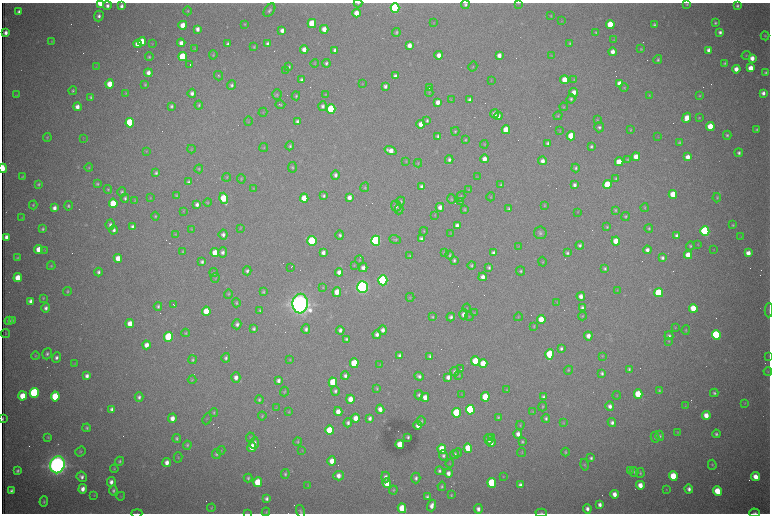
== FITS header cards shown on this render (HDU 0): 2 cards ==
NAXIS1  =                 1536 /fastest changing axis
NAXIS2  =                 1023 /next to fastest changing axis

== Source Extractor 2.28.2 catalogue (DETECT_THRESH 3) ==
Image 1536 x 1023 px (HDU 0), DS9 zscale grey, zoomed out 1/2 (1 PNG px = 2 x 2 image px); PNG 772 x 516 px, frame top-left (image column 1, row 1022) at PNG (2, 3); each listed source drawn as its Kron ellipse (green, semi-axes under 4 px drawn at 4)
Background 2950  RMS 33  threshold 100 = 3 sigma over >= 5 px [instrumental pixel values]
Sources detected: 616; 107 cannot appear on this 1/2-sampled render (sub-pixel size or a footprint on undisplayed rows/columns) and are neither listed nor drawn; of the other 509, the 500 brightest by FLUX_AUTO listed and drawn (9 fainter detections omitted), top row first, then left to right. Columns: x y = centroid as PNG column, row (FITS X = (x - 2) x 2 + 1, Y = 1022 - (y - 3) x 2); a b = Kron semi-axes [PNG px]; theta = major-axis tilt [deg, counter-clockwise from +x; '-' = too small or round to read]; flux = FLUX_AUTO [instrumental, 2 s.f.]
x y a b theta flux
100 3 4 3 - 1.9e+05
358 3 4 3 - 6.9e+03
519 3 3 2 - 3.5e+03
465 4 4 4 - 1.6e+04
687 4 4 4 - 8.7e+03
107 6 4 4 - 2.8e+04
121 6 4 3 - 2.6e+04
737 6 4 4 - 1.5e+04
395 8 5 4 - 1.1e+06
269 10 7 5 53 1.9e+04
19 11 3 3 - 2.2e+04
188 11 4 3 - 7.5e+03
357 13 4 4 - 8.4e+04
99 16 5 4 - 2.4e+04
551 16 4 3 - 5.3e+03
562 21 3 2 - 3.2e+03
312 23 4 4 - 2.8e+05
434 23 4 3 - 4.6e+03
715 23 4 3 - 1.2e+04
245 24 3 3 - 6.4e+03
610 24 4 4 - 2.0e+05
183 25 4 4 - 1.1e+05
654 25 3 3 - 1.4e+04
197 29 4 3 - 3.4e+04
324 29 4 4 - 6.6e+04
282 30 4 4 - 3.5e+04
396 32 4 3 - 1.1e+04
596 32 3 3 - 8.9e+03
720 32 4 4 - 2.4e+04
6 33 4 3 - 3.7e+04
765 36 4 4 - 8.0e+03
614 40 4 3 - 4.6e+03
51 41 3 2 - 5.1e+03
142 41 4 4 - 1.3e+05
181 43 4 4 - 4.0e+04
570 43 3 3 - 7.9e+03
138 44 4 4 - 7.3e+04
152 44 3 2 - 3.2e+03
228 44 4 3 - 1.8e+04
268 44 4 3 - 2.3e+04
409 46 4 4 - 5.3e+04
254 47 2 2 - 6.9e+03
195 48 4 3 - 4.8e+03
304 49 4 4 - 5.0e+04
641 49 4 4 - 7.7e+03
335 50 4 3 - 2.7e+04
709 50 4 3 - 3.6e+04
612 52 4 4 - 4.7e+04
213 55 5 4 - 7.7e+03
439 55 4 4 - 5.0e+04
499 55 4 3 - 4.3e+04
746 55 4 4 - 6.5e+03
551 56 4 3 - 4.0e+03
149 57 4 3 - 9.0e+03
182 57 4 4 - 3.0e+05
752 58 4 4 - 5.8e+04
658 60 4 3 - 1.3e+04
314 63 4 3 - 5.3e+03
326 63 4 4 - 1.6e+04
725 63 4 4 - 9.5e+03
190 65 2 1 - 2.0e+05
96 67 3 3 - 4.2e+03
289 67 4 3 - 1.0e+04
473 67 5 3 - 5.3e+03
751 68 4 4 - 9.4e+04
736 69 4 4 - 5.9e+04
285 71 3 2 - 5.7e+03
148 73 4 4 - 4.1e+04
766 73 3 3 - 1.3e+04
219 76 5 4 - 8.4e+03
395 76 4 3 - 2.4e+04
302 80 3 3 - 1.7e+04
491 80 3 2 - 3.1e+03
564 80 4 4 - 1.1e+05
574 80 4 3 - 5.7e+03
619 83 4 4 - 6.5e+04
109 84 4 4 - 1.1e+05
362 84 4 3 - 4.1e+03
145 85 4 3 - 8.7e+03
231 85 5 4 - 1.8e+04
385 86 4 3 - 2.5e+04
429 87 4 3 - 1.9e+04
624 88 4 4 - 7.6e+03
73 91 4 4 - 1.1e+04
429 92 5 3 - 6.3e+03
574 92 4 4 - 5.6e+04
126 93 4 3 - 6.8e+03
192 93 4 4 - 2.7e+04
763 93 4 3 - 2.9e+04
16 95 4 2 - 4.0e+03
277 95 5 4 - 1.0e+04
326 95 3 3 - 4.3e+03
649 95 4 3 - 4.8e+03
296 96 4 3 - 1.0e+04
700 96 3 3 - 7.5e+03
91 97 4 3 - 1.1e+04
571 99 5 4 - 1.4e+04
451 100 3 3 - 3.9e+03
470 100 4 3 - 2.2e+04
438 102 4 3 - 4.8e+04
280 104 5 3 - 8.3e+03
199 105 4 3 - 1.1e+04
171 106 3 3 - 1.4e+04
323 106 5 4 - 2.2e+04
77 107 4 4 - 4.4e+04
564 107 4 3 - 6.3e+03
331 109 5 4 - 5.9e+05
263 112 4 2 - 4.9e+03
494 114 4 4 - 3.3e+04
498 116 4 4 - 3.2e+04
558 116 5 3 - 7.3e+03
687 118 5 4 - 9.3e+04
699 118 3 3 - 5.7e+03
597 120 4 3 - 7.2e+03
248 121 4 2 - 4.3e+03
427 121 4 4 - 1.2e+04
297 122 4 3 - 1.8e+04
130 123 5 4 - 6.1e+05
421 124 4 4 - 6.3e+04
710 126 4 4 - 1.6e+05
599 127 5 5 - 1.8e+04
506 130 4 4 - 1.4e+05
630 130 4 3 - 6.9e+03
756 130 3 3 - 8.6e+03
455 131 4 4 - 9.4e+03
560 131 3 3 - 4.7e+03
727 135 4 4 - 1.4e+04
438 136 4 3 - 1.9e+04
571 136 4 4 - 2.3e+05
658 137 3 3 - 4.1e+03
47 138 4 4 - 7.5e+03
83 138 3 2 - 3.5e+03
465 140 4 3 - 6.9e+03
548 143 4 3 - 2.1e+04
679 143 4 3 - 1.0e+04
484 144 4 3 - 5.6e+03
290 146 4 4 - 1.3e+04
591 146 4 3 - 1.4e+04
264 148 4 4 - 7.2e+03
191 149 4 3 - 5.7e+03
146 151 3 3 - 4.3e+03
390 151 6 4 -20 7.0e+04
739 153 4 4 - 1.7e+04
636 157 4 4 - 1.0e+05
688 157 4 4 - 5.3e+04
484 159 4 4 - 5.2e+04
628 159 4 3 - 7.0e+03
449 160 4 4 - 1.8e+04
406 161 4 4 - 6.0e+03
543 161 4 4 - 3.9e+04
619 162 4 4 - 1.4e+05
418 163 4 3 - 5.5e+03
292 167 5 4 - 1.1e+04
3 168 5 2 - 3.1e+05
89 168 4 4 - 6.9e+03
576 168 4 4 - 1.4e+04
199 169 4 3 - 8.0e+03
156 173 4 3 - 1.5e+04
335 175 5 4 - 2.3e+04
22 177 3 3 - 7.6e+03
227 177 4 4 - 8.7e+03
477 177 4 3 - 4.1e+03
616 178 3 3 - 1.0e+04
241 179 4 4 - 7.3e+03
189 182 4 3 - 1.4e+04
39 184 3 3 - 1.1e+04
97 184 4 4 - 1.0e+04
501 185 3 3 - 8.0e+03
574 185 4 4 - 2.3e+04
607 185 4 4 - 3.0e+05
422 186 4 3 - 2.3e+04
365 187 5 4 - 8.7e+03
253 188 3 3 - 4.9e+03
108 189 4 4 - 8.6e+03
469 190 4 3 - 6.7e+03
122 192 4 4 - 1.3e+04
673 194 4 4 - 1.8e+05
176 195 4 3 - 8.4e+03
323 196 4 3 - 1.5e+04
461 196 5 3 - 9.8e+03
491 197 4 3 - 6.2e+03
125 198 4 4 - 1.5e+04
150 198 4 3 - 4.3e+03
224 198 5 4 - 2.6e+05
304 198 4 4 - 1.3e+05
349 198 4 3 - 4.6e+04
717 198 4 4 - 1.0e+04
451 199 5 4 - 8.9e+03
135 200 4 3 - 5.6e+03
401 201 4 4 - 1.0e+04
461 201 4 3 - 7.2e+03
208 202 4 3 - 7.3e+03
113 203 4 4 - 2.5e+05
197 204 4 3 - 2.5e+04
33 205 4 3 - 8.2e+03
544 205 4 3 - 6.1e+03
68 206 5 4 - 1.3e+04
396 206 5 5 - 2.4e+04
440 207 4 4 - 3.9e+04
54 208 4 3 - 3.7e+04
645 208 4 3 - 6.6e+03
399 209 5 4 - 1.3e+04
509 209 4 3 - 1.3e+04
465 210 4 3 - 8.5e+03
615 210 4 3 - 9.3e+03
184 211 3 2 - 3.8e+03
577 212 3 3 - 4.0e+03
435 215 4 2 - 3.9e+03
155 216 4 4 - 8.9e+03
625 216 4 4 - 1.0e+04
22 218 4 2 - 3.5e+03
110 225 5 4 - 2.0e+04
733 225 4 3 - 7.9e+03
457 226 4 3 - 3.9e+04
133 227 4 3 - 3.1e+04
607 227 3 3 - 8.2e+03
240 228 3 2 - 3.4e+03
649 228 4 4 - 8.8e+03
43 229 4 3 - 1.4e+04
192 229 4 3 - 5.2e+03
114 230 4 4 - 2.3e+04
424 231 4 3 - 6.8e+03
705 231 5 4 - 1.3e+06
450 233 4 2 - 3.8e+03
540 233 6 6 - 1.9e+04
175 234 4 3 - 5.7e+03
223 235 5 4 - 2.5e+04
340 235 4 4 - 1.6e+04
677 236 4 3 - 2.5e+04
741 236 3 3 - 4.0e+03
6 237 4 3 - 3.7e+04
421 239 4 4 - 2.4e+04
395 240 6 4 -17 1.1e+04
312 241 5 4 - 7.9e+05
376 241 5 4 - 1.7e+06
616 241 4 4 - 1.0e+05
580 245 4 4 - 1.6e+04
698 245 4 3 - 4.4e+03
518 246 4 2 - 3.8e+03
690 246 4 4 - 1.1e+04
38 249 4 4 - 8.4e+04
45 250 4 3 - 5.2e+03
647 250 4 4 - 3.5e+04
714 250 3 3 - 3.6e+03
183 251 3 3 - 7.6e+03
223 252 5 4 - 2.4e+04
215 253 4 4 - 1.1e+05
323 253 4 3 - 3.2e+04
444 253 4 3 - 6.8e+03
494 253 4 3 - 2.9e+04
567 253 4 3 - 1.5e+04
748 253 4 4 - 6.1e+04
449 255 4 3 - 9.8e+03
688 255 4 4 - 9.0e+04
410 256 4 3 - 7.8e+03
17 258 3 3 - 7.6e+03
118 258 4 4 - 8.2e+04
662 258 4 4 - 2.1e+04
359 260 4 3 - 6.4e+03
454 260 3 3 - 1.4e+04
202 262 4 3 - 1.7e+04
542 262 5 3 - 5.5e+03
354 265 4 3 - 4.7e+03
471 265 4 3 - 1.1e+04
51 266 4 3 - 8.1e+03
291 267 2 1 - 3.9e+03
489 267 4 3 - 1.5e+04
363 268 4 4 - 3.7e+04
605 269 3 3 - 1.1e+04
247 271 4 4 - 1.7e+04
521 271 4 4 - 1.1e+04
98 272 4 3 - 1.8e+04
339 272 4 4 - 4.5e+04
214 273 4 4 - 1.0e+04
483 277 4 4 - 4.2e+04
18 278 4 4 - 1.3e+05
215 278 5 3 - 6.9e+03
383 280 5 4 - 1.8e+06
323 287 4 3 - 6.0e+03
362 287 6 5 - 3.5e+06
617 290 4 3 - 4.8e+03
67 291 4 3 - 9.6e+03
263 292 4 3 - 1.1e+04
337 292 5 4 - 7.9e+04
659 293 4 4 - 4.2e+05
228 294 5 3 - 8.5e+03
581 296 4 4 - 4.3e+04
410 297 4 3 - 5.5e+03
43 298 4 3 - 6.6e+03
31 301 4 4 - 4.2e+04
557 302 3 2 - 4.2e+03
236 303 4 3 - 9.2e+03
300 304 10 7 85 9.6e+06
174 305 2 1 - 5.2e+03
158 306 4 3 - 1.5e+04
46 308 5 4 - 2.5e+04
467 308 4 3 - 5.4e+03
582 308 4 3 - 1.6e+04
693 308 4 4 - 1.6e+05
769 310 7 3 88 8.3e+03
206 311 4 4 - 1.3e+05
260 311 4 3 - 9.6e+03
474 313 3 3 - 5.1e+03
463 314 5 4 - 3.6e+04
582 316 4 3 - 7.3e+03
432 317 4 3 - 9.5e+03
451 317 4 4 - 2.1e+04
469 317 4 2 - 4.9e+03
518 317 4 3 - 5.5e+03
541 319 4 4 - 1.3e+05
12 320 4 3 - 7.8e+03
9 321 4 3 - 2.0e+04
130 324 4 4 - 7.7e+04
237 324 5 4 - 2.4e+04
534 326 3 3 - 7.4e+03
675 328 3 3 - 4.8e+03
254 329 4 3 - 1.7e+04
306 329 5 4 - 2.1e+04
340 330 4 3 - 2.4e+04
383 330 4 4 - 3.1e+04
686 330 5 3 - 6.8e+03
5 333 4 2 - 4.3e+03
186 333 4 3 - 7.7e+03
377 334 4 4 - 2.7e+04
716 335 5 4 - 9.9e+05
588 336 4 4 - 5.0e+04
669 336 4 4 - 1.5e+04
169 337 5 4 - 5.7e+05
346 339 4 3 - 1.3e+04
669 341 3 3 - 5.1e+03
147 345 4 4 - 5.3e+04
561 348 4 3 - 1.7e+04
47 354 6 4 69 1.8e+04
550 354 5 4 - 3.8e+05
35 356 4 3 - 7.0e+03
400 356 4 3 - 2.0e+04
430 356 4 3 - 1.4e+04
602 356 4 3 - 6.2e+03
769 356 3 2 - 3.3e+03
56 357 5 4 - 2.3e+04
226 358 5 4 - 1.8e+04
192 360 4 3 - 1.1e+04
290 360 4 3 - 5.7e+03
475 361 4 4 - 2.8e+05
354 363 5 4 - 3.4e+05
75 364 4 2 - 3.9e+03
380 364 3 2 - 4.0e+03
483 364 4 4 - 1.7e+05
461 369 2 1 - 3.9e+03
629 369 4 3 - 1.1e+04
568 370 4 3 - 8.0e+03
768 371 4 3 - 6.2e+03
455 372 5 4 - 2.6e+04
602 373 4 3 - 1.5e+04
87 376 4 3 - 3.0e+04
345 376 4 3 - 2.1e+04
419 376 5 4 - 2.4e+04
459 376 4 3 - 5.9e+03
236 377 5 4 - 4.2e+04
448 377 4 3 - 3.7e+04
192 380 4 4 - 7.3e+03
278 380 4 3 - 2.7e+04
333 382 5 4 - 3.1e+05
377 388 3 3 - 8.0e+03
507 390 3 3 - 4.8e+03
335 391 5 4 - 1.6e+04
659 391 3 3 - 1.0e+04
284 392 5 4 - 8.7e+03
34 393 5 4 - 9.9e+05
714 393 4 3 - 1.5e+04
638 394 4 4 - 3.0e+05
419 395 4 4 - 1.4e+04
462 395 3 2 - 3.5e+03
617 395 4 2 - 4.8e+03
22 396 4 4 - 1.3e+05
55 396 5 4 - 3.5e+05
139 397 5 4 - 2.0e+04
425 397 4 4 - 6.3e+04
485 397 5 4 - 1.9e+05
543 397 4 3 - 1.5e+04
350 399 4 4 - 7.8e+04
259 400 4 4 - 1.2e+04
745 403 4 3 - 5.6e+03
610 406 5 4 - 3.6e+04
685 406 4 2 - 4.4e+03
542 407 5 3 - 8.0e+03
276 408 4 2 - 4.3e+03
112 409 4 3 - 3.1e+04
380 409 4 4 - 4.8e+04
470 410 5 4 - 8.1e+05
214 412 4 3 - 8.6e+03
289 412 4 4 - 7.3e+03
338 412 4 4 - 6.8e+04
532 412 4 3 - 5.7e+03
456 413 5 4 - 4.6e+05
706 415 4 4 - 8.5e+04
262 416 4 3 - 7.6e+03
498 417 4 3 - 1.0e+04
172 418 5 4 - 5.5e+04
356 418 4 4 - 7.2e+04
370 418 4 3 - 2.4e+04
546 418 4 4 - 1.5e+04
3 419 3 1 - 8.1e+03
207 419 6 2 65 3.6e+03
421 421 5 4 - 1.1e+04
612 422 4 4 - 2.5e+04
348 423 4 4 - 2.2e+04
563 423 4 4 - 6.2e+03
418 425 4 3 - 4.6e+04
520 425 4 3 - 6.8e+03
87 428 4 3 - 1.2e+04
329 430 5 4 - 2.8e+05
677 432 4 3 - 5.2e+03
518 434 4 4 - 4.0e+04
716 434 4 4 - 1.5e+04
660 436 5 4 - 1.2e+04
48 437 4 3 - 7.3e+03
250 437 5 4 - 8.0e+03
408 437 3 3 - 1.1e+04
491 437 2 1 - 1.4e+05
655 437 5 4 - 1.2e+04
177 438 4 3 - 1.4e+04
489 439 5 4 - 4.8e+04
298 442 4 3 - 7.7e+03
522 442 4 3 - 1.2e+04
254 443 6 4 86 2.8e+04
491 443 4 3 - 3.5e+04
187 445 4 4 - 1.2e+04
400 445 4 4 - 1.6e+05
252 447 5 4 - 1.1e+05
468 448 4 4 - 2.5e+05
442 449 5 4 - 2.0e+05
221 450 4 3 - 5.2e+03
302 450 4 3 - 4.7e+03
80 451 5 4 - 1.2e+04
565 452 4 3 - 9.3e+03
458 453 4 4 - 7.0e+03
522 453 4 3 - 6.3e+03
216 454 5 4 - 1.1e+04
443 455 5 4 - 1.8e+04
455 455 4 4 - 1.9e+04
178 457 5 2 - 5.4e+03
591 458 4 3 - 1.5e+04
120 461 4 4 - 1.2e+04
332 461 4 4 - 8.5e+04
167 462 4 4 - 4.4e+04
449 463 4 3 - 5.6e+03
57 465 8 7 - 7.9e+06
584 465 6 4 -77 1.0e+04
712 465 5 4 - 7.5e+03
114 469 4 3 - 7.4e+03
630 470 4 3 - 6.4e+03
18 471 4 3 - 1.5e+04
439 471 4 4 - 1.6e+04
634 472 5 4 - 1.1e+04
448 473 4 4 - 3.8e+04
640 473 5 4 - 1.1e+04
285 474 5 4 - 1.2e+04
339 476 5 4 - 4.8e+04
503 476 4 2 - 4.4e+03
673 476 5 4 - 2.8e+05
82 477 5 5 - 2.8e+04
386 477 5 4 - 3.1e+04
755 477 4 4 - 8.9e+04
248 478 4 4 - 1.3e+04
416 478 5 4 - 2.2e+04
111 482 5 4 - 3.4e+04
258 482 5 4 - 2.2e+05
387 483 5 4 - 1.5e+05
492 483 5 4 - 5.6e+05
308 485 4 2 - 3.3e+03
520 485 4 3 - 2.5e+04
640 485 4 4 - 7.8e+04
442 486 4 3 - 1.1e+04
83 489 4 4 - 4.8e+04
666 489 4 3 - 4.5e+03
689 489 4 4 - 2.9e+04
113 490 5 4 - 1.6e+04
393 490 4 3 - 7.0e+03
11 491 4 3 - 2.1e+04
717 491 5 4 - 2.2e+05
614 494 4 3 - 5.6e+04
94 495 3 2 - 3.6e+03
451 495 4 3 - 7.8e+03
121 496 4 3 - 6.1e+03
427 497 4 3 - 1.5e+04
266 499 4 3 - 2.0e+04
44 501 5 3 - 1.1e+04
432 505 6 3 72 4.6e+04
600 505 4 3 - 3.1e+04
211 508 4 3 - 6.3e+03
402 508 5 4 - 2.3e+05
478 509 5 4 - 3.4e+04
587 509 5 4 - 3.2e+04
300 511 6 4 -72 1.4e+04
266 512 4 3 - 7.3e+03
137 513 5 2 - 4.7e+03
247 513 3 3 - 3.9e+03
541 513 5 3 - 9.9e+03
755 513 5 3 - 1.4e+04
At the frame edge (FLAGS 8, measured only in part): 10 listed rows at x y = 100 3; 358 3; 3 168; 769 310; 3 419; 300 511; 137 513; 247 513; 541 513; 755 513
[9 fainter detections neither listed nor drawn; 107 sub-pixel or undisplayed-footprint detections neither listed nor drawn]